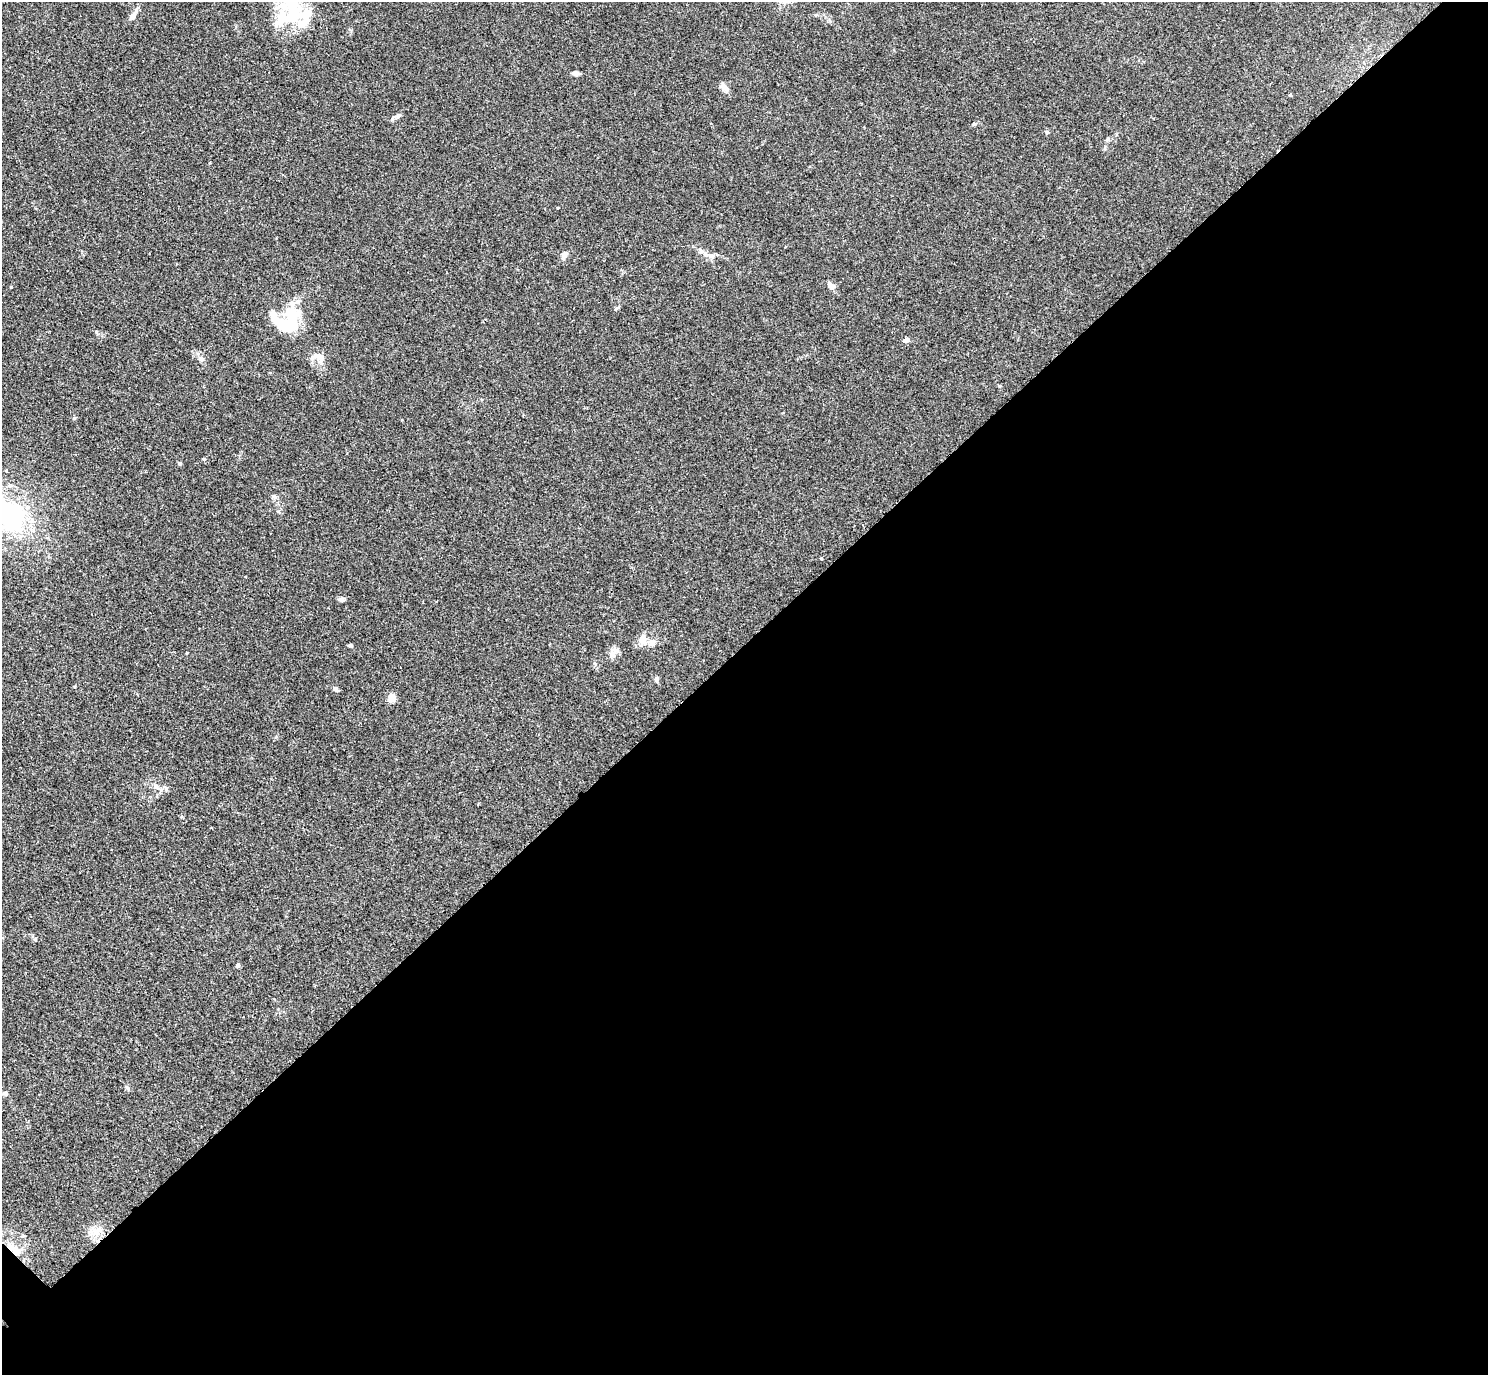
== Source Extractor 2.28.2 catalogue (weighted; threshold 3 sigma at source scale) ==
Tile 12 of 4 x 4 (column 4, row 3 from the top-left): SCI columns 4500-5985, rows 1571-2943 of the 6029 x 6028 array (HDU 1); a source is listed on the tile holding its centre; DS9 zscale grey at full resolution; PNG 1490 x 1377 px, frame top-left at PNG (2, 2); no overlay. Shown black and unused: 53% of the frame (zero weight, under 3 of 4 exposures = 5% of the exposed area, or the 3 px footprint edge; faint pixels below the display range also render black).
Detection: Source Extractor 2.28.2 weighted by HDU 2 'WHT'; one run over the whole footprint, this tile lists its part. Background 0.0522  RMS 0.0045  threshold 0.0202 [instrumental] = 3 sigma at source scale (4.5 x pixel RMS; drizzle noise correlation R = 1.50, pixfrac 1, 0.05/0.05 arcsec/px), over >= 5 px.
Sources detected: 43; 5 inside a brighter object's white glare — not listed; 4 inside a brighter listed object's ellipse — not listed separately; the other 34 listed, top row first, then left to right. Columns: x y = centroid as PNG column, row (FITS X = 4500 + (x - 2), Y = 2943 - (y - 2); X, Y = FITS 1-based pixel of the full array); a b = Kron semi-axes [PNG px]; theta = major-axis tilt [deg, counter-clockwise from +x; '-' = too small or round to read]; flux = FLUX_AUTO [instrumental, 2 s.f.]
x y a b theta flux
293 6 30 24 -88 23
133 15 18 6 58 2.7
575 73 9 5 0 1.5
724 87 12 7 -46 2.5
1290 95 4 4 - 0.4
398 115 8 6 48 1.2
974 124 6 4 21 0.64
1047 132 5 4 - 0.82
1107 139 6 4 61 0.7
557 208 3 2 - 0.29
564 255 13 6 63 1.8
711 256 8 4 -44 1.1
831 285 10 6 -43 2.3
291 326 32 20 -71 14
906 340 8 5 17 1.4
319 357 18 12 -35 4.3
201 358 8 7 - 1.4
179 463 5 4 - 0.62
273 496 6 4 71 0.69
12 515 31 25 -63 53
342 599 8 5 0 1.3
642 640 13 9 83 3.9
652 643 9 8 - 2.5
350 645 5 4 - 0.6
612 654 10 8 -73 2.3
657 679 6 5 - 1.1
336 689 9 5 -31 1
391 698 7 6 - 5.8
35 939 6 4 -20 0.58
238 965 6 5 - 0.83
127 1087 7 4 -37 0.67
5 1093 7 5 -12 1.2
96 1232 13 7 28 3.5
11 1247 18 8 -23 4.6
Overlapping masked pixels (flux is a lower limit): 1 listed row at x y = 11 1247
Isophote crosses this tile's border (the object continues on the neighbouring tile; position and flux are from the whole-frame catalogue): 2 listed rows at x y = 293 6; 12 515
Unlisted compact peaks at least as high as the median listed source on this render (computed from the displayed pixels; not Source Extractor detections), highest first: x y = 11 287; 74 418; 96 332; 204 459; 278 511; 166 789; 999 386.